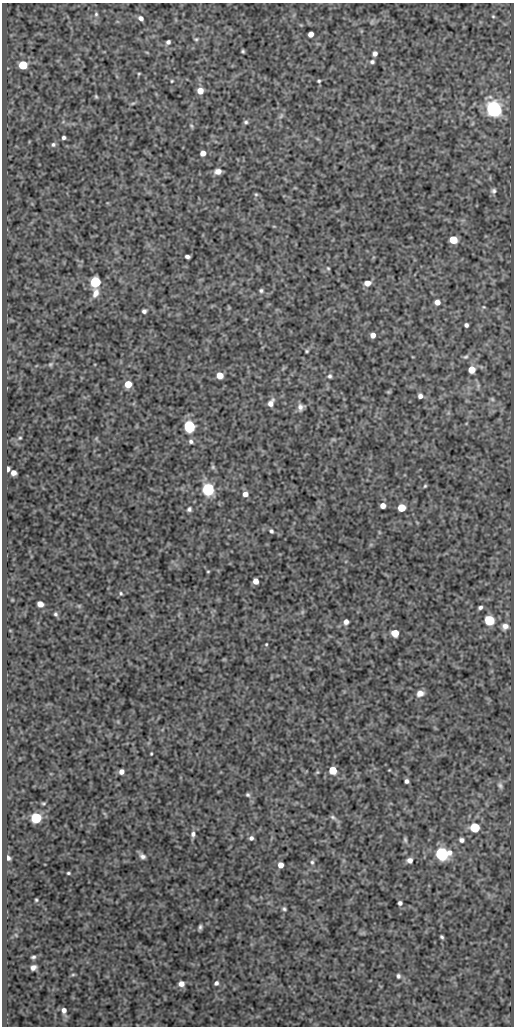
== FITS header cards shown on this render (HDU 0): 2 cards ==
NAXIS1  =                  512
NAXIS2  =                 1024

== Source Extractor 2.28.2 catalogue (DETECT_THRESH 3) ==
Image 512 x 1024 px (HDU 0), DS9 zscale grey, 1 PNG px = 1 image px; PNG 516 x 1028 px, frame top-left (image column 1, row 1024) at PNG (2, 3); no overlay
Background 80.5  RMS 0.5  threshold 1.49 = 3 sigma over >= 5 px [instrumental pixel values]
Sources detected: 116; all 116 listed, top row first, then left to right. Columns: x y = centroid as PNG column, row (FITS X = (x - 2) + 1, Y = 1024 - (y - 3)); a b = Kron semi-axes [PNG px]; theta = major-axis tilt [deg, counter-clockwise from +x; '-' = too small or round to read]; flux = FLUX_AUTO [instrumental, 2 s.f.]
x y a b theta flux
96 14 7 5 90 61
493 16 4 4 - 37
141 18 6 4 -45 120
372 22 7 4 71 44
311 34 5 4 - 210
196 39 6 4 0 45
168 42 4 4 - 82
243 51 3 3 - 44
375 54 5 4 - 130
372 62 6 5 - 70
23 65 5 5 - 1400
139 74 4 3 - 33
172 81 3 2 - 31
319 81 4 3 - 43
200 91 5 5 - 350
96 96 5 3 - 41
133 103 8 3 19 48
494 109 6 6 - 15000
281 116 8 5 64 79
246 122 6 5 - 67
191 126 6 5 - 48
64 138 4 3 - 75
53 144 6 6 - 76
203 153 5 5 - 250
218 171 7 5 13 190
493 191 6 6 - 81
256 194 6 5 - 48
453 240 6 5 - 920
187 257 5 4 - 97
328 268 5 4 - 42
95 282 6 6 - 2900
367 283 6 5 - 270
261 291 5 5 - 62
96 293 12 8 75 240
437 302 6 6 - 220
484 307 5 4 - 39
144 311 5 4 - 92
466 325 4 4 - 89
373 335 5 4 - 220
307 351 4 3 - 42
466 357 8 5 36 72
50 364 7 5 51 56
472 370 5 5 - 460
220 375 5 5 - 470
330 376 6 5 - 67
128 384 5 5 - 580
388 392 5 5 - 37
420 396 5 5 - 130
492 399 6 5 - 48
271 403 9 5 61 200
300 407 7 6 - 150
189 426 6 6 - 5100
20 438 4 3 - 35
333 439 7 4 0 48
191 441 6 5 - 84
213 467 6 5 - 58
8 469 5 3 - 130
13 473 5 5 - 190
425 486 5 4 - 40
208 489 6 6 - 5900
245 494 5 5 - 210
383 506 5 5 - 230
401 508 5 5 - 850
189 509 5 5 - 75
271 531 5 5 - 65
379 532 6 3 -72 31
208 571 3 3 - 34
256 581 5 5 - 250
121 593 5 5 - 52
40 604 5 5 - 260
79 606 5 5 - 42
480 607 4 3 - 81
302 612 6 4 72 51
55 614 5 5 - 61
489 620 6 6 - 2100
346 622 5 5 - 180
505 626 7 6 - 170
395 633 5 5 - 690
266 644 4 3 - 29
420 693 8 7 - 210
151 754 3 2 - 32
333 770 5 5 - 920
389 770 3 2 - 23
121 772 5 4 - 170
317 772 6 5 - 43
407 781 4 4 - 89
500 785 9 5 -58 83
248 795 6 5 - 60
43 803 5 4 - 41
333 817 10 5 -34 86
36 818 6 6 - 3500
475 827 6 6 - 2100
193 834 8 6 -88 120
251 838 5 5 - 92
405 840 7 5 -78 62
462 840 5 5 - 110
442 854 7 6 - 8800
142 856 8 6 -44 130
8 858 5 4 - 93
410 860 6 5 - 160
312 862 6 5 - 68
281 865 5 5 - 240
68 873 3 3 - 42
36 900 3 3 - 40
400 903 4 4 - 93
284 909 6 5 - 59
200 927 5 3 - 72
16 935 5 3 - 31
442 937 4 3 - 54
33 957 4 3 - 61
33 967 5 4 - 140
73 974 6 4 1 40
398 976 6 5 - 72
216 983 5 4 - 82
181 984 6 5 - 200
64 1010 8 5 -76 140